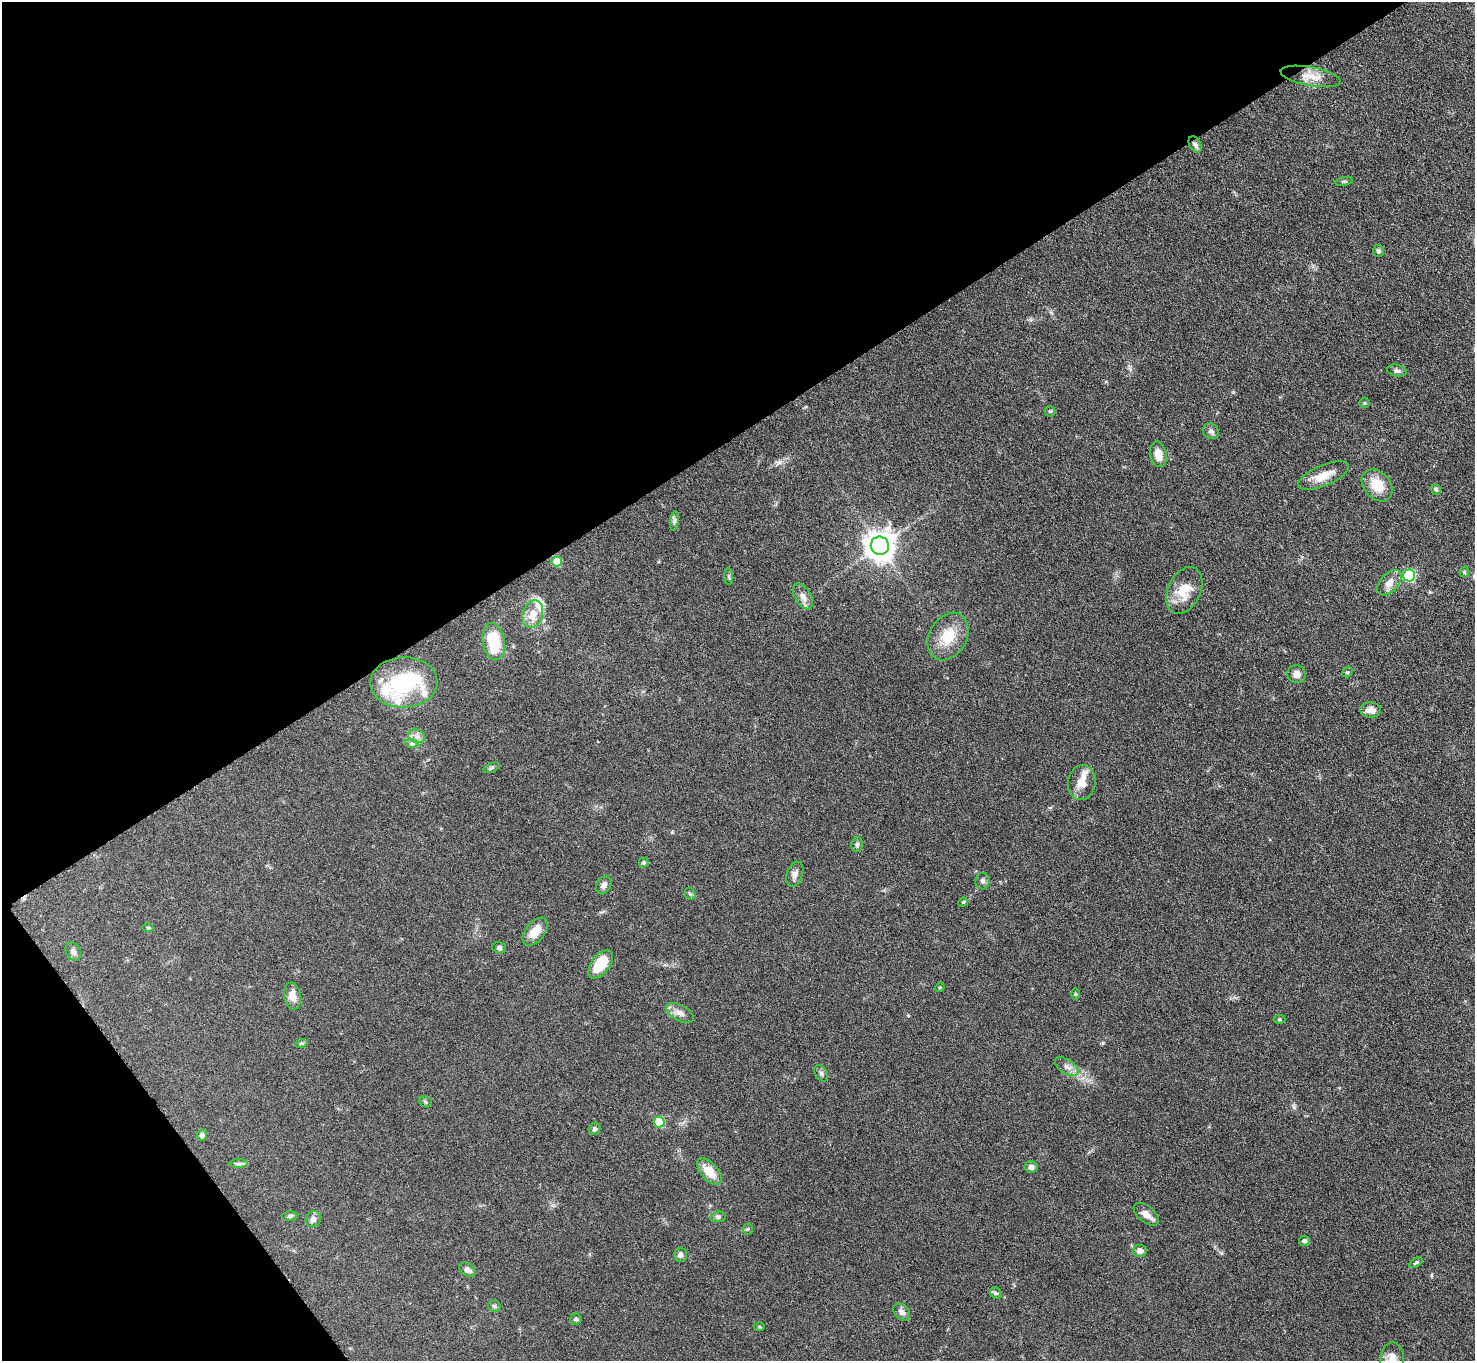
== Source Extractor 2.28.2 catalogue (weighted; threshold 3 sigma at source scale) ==
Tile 5 of 4 x 4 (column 1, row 2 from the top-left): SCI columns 1-1473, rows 3014-4372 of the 5893 x 5887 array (HDU 1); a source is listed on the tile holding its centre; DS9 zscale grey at full resolution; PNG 1477 x 1363 px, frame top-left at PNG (2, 2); each listed source drawn as its Kron ellipse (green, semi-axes under 4 px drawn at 4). Shown black and unused: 36% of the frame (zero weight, under 3 of 6 exposures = <1% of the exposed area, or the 3 px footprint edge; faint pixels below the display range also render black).
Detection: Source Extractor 2.28.2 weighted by HDU 2 'WHT'; one run over the whole footprint, this tile lists its part. Background 0.0847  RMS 0.0043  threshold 0.0176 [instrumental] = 3 sigma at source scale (4.09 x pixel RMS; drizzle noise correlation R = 1.36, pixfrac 0.8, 0.05/0.05 arcsec/px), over >= 5 px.
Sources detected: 81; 1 inside a brighter object's white glare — neither listed nor drawn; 5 inside a brighter listed object's ellipse — not listed separately; the other 75 listed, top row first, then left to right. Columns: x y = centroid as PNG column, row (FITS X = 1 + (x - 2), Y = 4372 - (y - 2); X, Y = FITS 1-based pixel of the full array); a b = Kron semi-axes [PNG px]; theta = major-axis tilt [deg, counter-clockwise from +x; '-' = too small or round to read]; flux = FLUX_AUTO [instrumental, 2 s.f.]
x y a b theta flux
1310 76 30 9 -10 5.6
1195 145 9 5 -58 1.5
1344 181 9 3 13 0.57
1379 251 6 5 - 0.97
1397 371 10 6 -13 1.2
1365 403 5 4 - 0.52
1050 411 5 5 - 0.55
1211 431 8 7 - 1.3
1158 454 13 8 -78 4.8
1324 476 27 10 23 6.2
1377 485 18 13 -49 8.7
1436 489 5 5 - 0.74
674 521 10 4 83 0.98
880 546 9 9 - 530
557 562 5 5 - 11
1464 572 5 4 - 0.52
1409 575 6 6 - 37
729 577 8 4 -89 0.74
1389 583 15 9 48 3.4
1184 590 24 16 65 9.4
803 596 14 8 -59 2.9
533 614 14 10 73 5.8
948 637 25 18 61 11
494 642 18 11 -80 16
1347 672 5 5 - 0.61
1297 674 9 9 - 2.6
404 682 34 25 2 31
1370 710 10 8 -2 3.1
417 736 9 6 -21 1.7
412 744 6 4 -19 0.7
492 768 9 4 22 0.77
1082 783 17 13 83 5
857 845 8 6 84 0.92
644 863 5 5 - 0.6
795 874 13 8 70 2
982 881 8 7 - 1.3
604 885 9 7 61 1.9
690 894 6 5 - 0.73
963 902 5 4 - 0.45
148 927 6 4 -1 0.54
535 932 16 9 50 5.6
499 948 7 5 -16 0.97
73 952 10 7 -63 1.5
601 964 16 9 53 12
940 987 5 4 - 0.38
1076 994 6 4 -89 0.38
292 996 14 8 -80 4.1
680 1013 15 7 -28 2.7
1279 1019 6 4 -1 0.52
301 1044 6 4 19 0.59
1067 1067 13 7 -33 2.2
821 1073 9 6 -60 1.1
425 1102 7 5 -24 0.64
659 1122 5 5 - 12
595 1129 6 5 - 0.9
202 1135 6 5 - 1.3
239 1164 9 4 0 0.96
1031 1167 7 6 - 1.6
709 1172 16 8 -49 7
1146 1214 15 8 -39 3.2
290 1216 7 5 1 0.79
718 1217 8 5 10 0.91
313 1219 8 7 - 2.2
748 1229 5 5 - 0.54
1304 1241 5 5 - 1.3
1140 1251 7 6 - 2
681 1255 7 6 - 1.5
1416 1262 7 4 33 0.62
467 1270 9 6 -34 1.7
996 1293 6 5 - 0.68
494 1306 6 5 - 0.78
902 1312 10 7 -49 2
576 1319 5 5 - 0.7
759 1327 5 3 - 0.4
1392 1359 17 12 88 4.9
Overlapping masked pixels (flux is a lower limit): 1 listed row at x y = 1195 145
Isophote crosses this tile's border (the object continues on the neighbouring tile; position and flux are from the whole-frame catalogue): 1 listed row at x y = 1392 1359